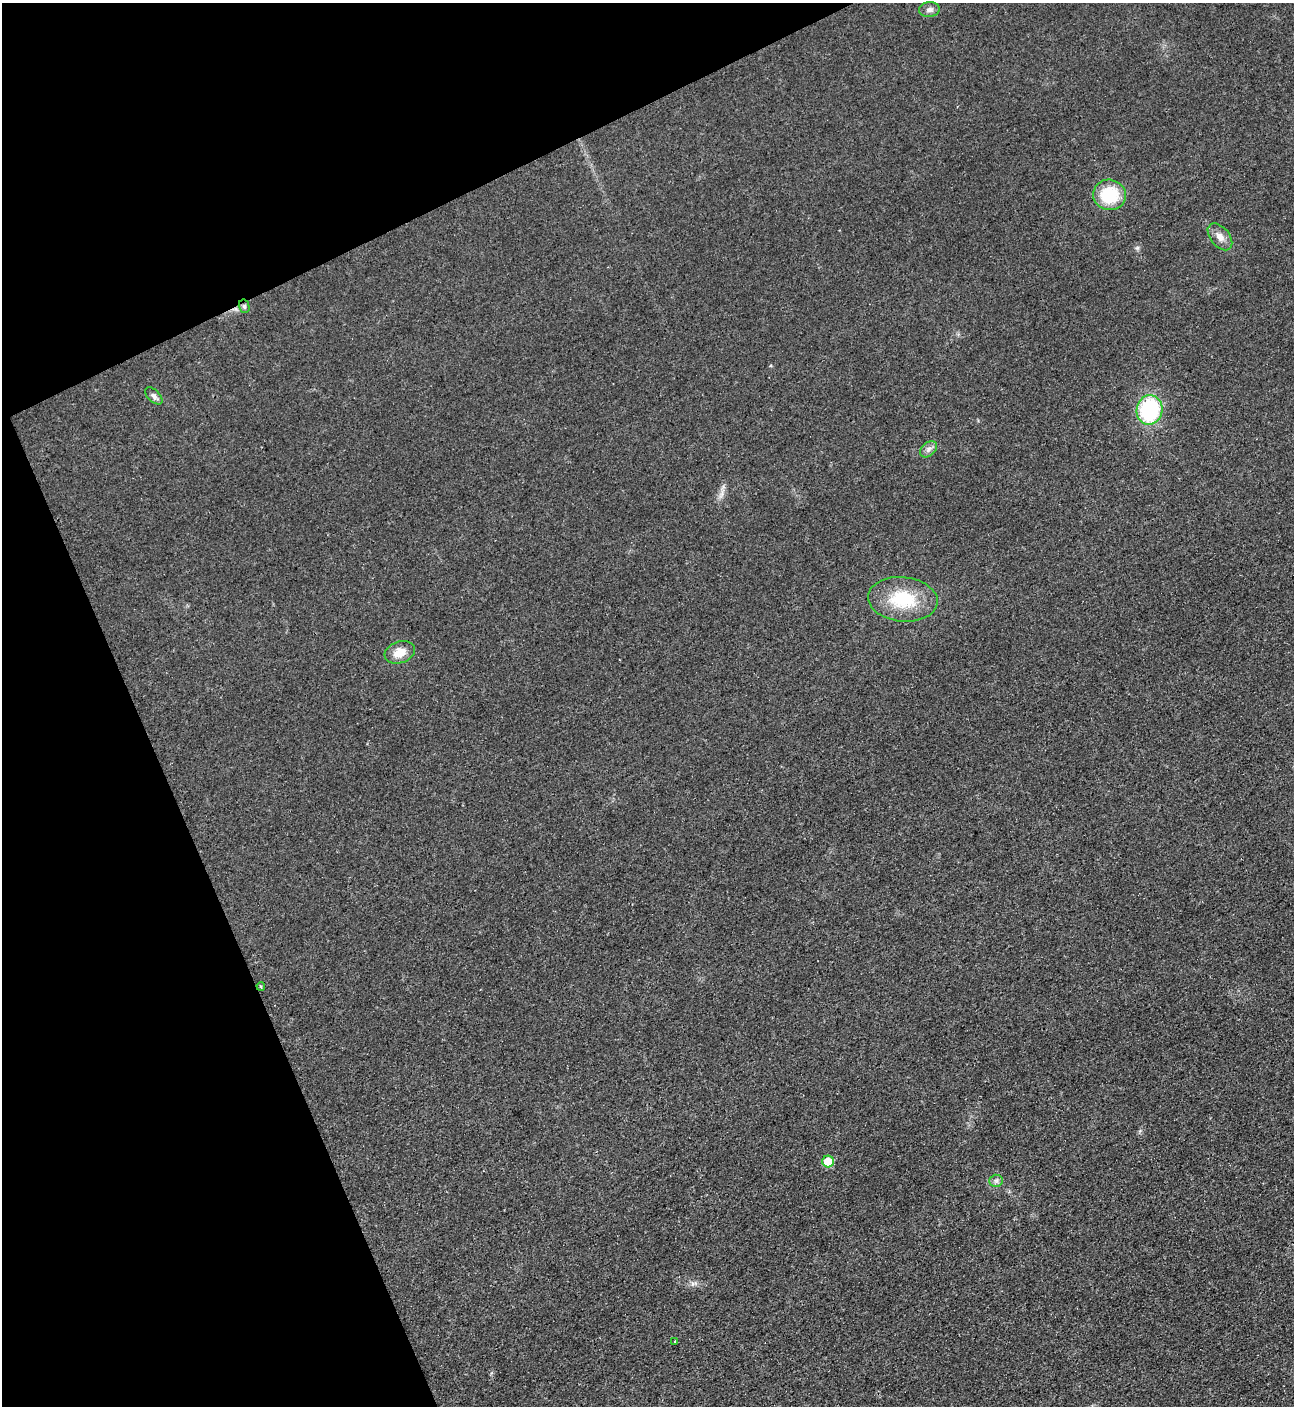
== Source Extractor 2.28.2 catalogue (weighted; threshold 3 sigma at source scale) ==
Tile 5 of 4 x 4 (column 1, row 2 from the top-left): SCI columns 160-1451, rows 2828-4231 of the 5627 x 5645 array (HDU 1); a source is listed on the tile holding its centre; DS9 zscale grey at full resolution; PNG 1296 x 1408 px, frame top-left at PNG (2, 3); each listed source drawn as its Kron ellipse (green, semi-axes under 4 px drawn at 4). Shown black and unused: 22% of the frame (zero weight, under 3 of 4 exposures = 1% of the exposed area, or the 3 px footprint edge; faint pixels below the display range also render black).
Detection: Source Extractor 2.28.2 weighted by HDU 2 'WHT'; one run over the whole footprint, this tile lists its part. Background 0.035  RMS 0.0048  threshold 0.0217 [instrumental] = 3 sigma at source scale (4.5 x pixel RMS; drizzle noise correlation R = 1.50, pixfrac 1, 0.05/0.05 arcsec/px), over >= 5 px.
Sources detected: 14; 1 cosmic-ray / hot-pixel residue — neither listed nor drawn; the other 13 listed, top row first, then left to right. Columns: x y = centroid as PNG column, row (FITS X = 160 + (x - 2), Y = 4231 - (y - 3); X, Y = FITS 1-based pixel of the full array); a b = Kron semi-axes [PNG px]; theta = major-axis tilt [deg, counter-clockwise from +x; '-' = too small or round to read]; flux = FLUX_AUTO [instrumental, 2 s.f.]
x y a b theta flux
929 10 10 7 7 2
1109 195 16 15 - 22
1220 237 15 9 -50 3.8
244 306 7 5 -76 0.98
154 396 10 6 -44 1.7
1149 410 15 13 79 46
928 449 10 6 43 2
903 599 35 22 -6 25
400 652 15 10 18 6.9
261 986 4 3 - 0.75
828 1162 6 6 - 12
996 1181 6 6 - 1.4
675 1341 3 3 - 0.82
Overlapping masked pixels (flux is a lower limit): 1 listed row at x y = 244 306
Unlisted compact peaks at least as high as the median listed source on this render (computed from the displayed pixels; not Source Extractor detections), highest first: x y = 1137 248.